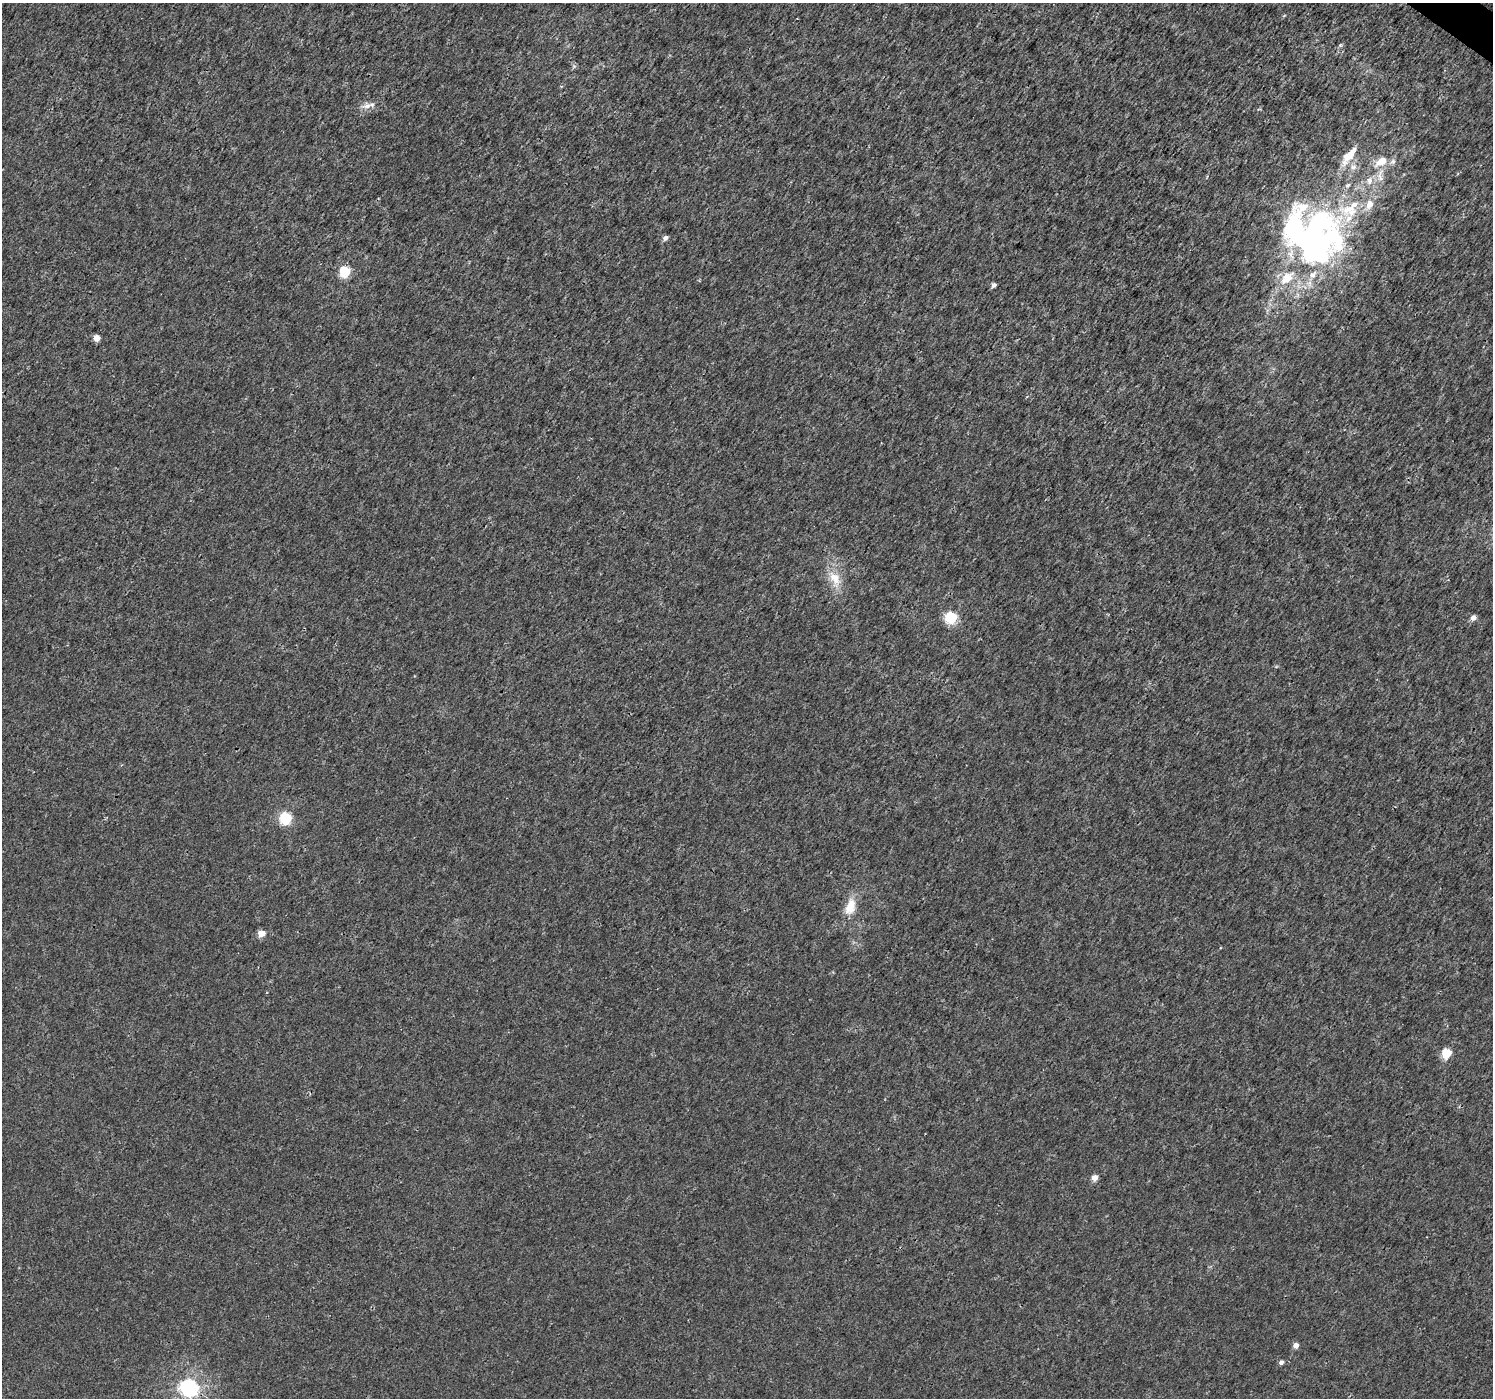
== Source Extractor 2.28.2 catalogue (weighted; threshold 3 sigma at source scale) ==
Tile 10 of 4 x 4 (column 2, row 3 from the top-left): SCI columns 1498-2988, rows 1642-3037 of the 5970 x 6010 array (HDU 1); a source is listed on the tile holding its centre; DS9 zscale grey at full resolution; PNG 1495 x 1400 px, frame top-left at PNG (2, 3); no overlay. Shown black and unused: <1% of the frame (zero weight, under 3 of 4 exposures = <1% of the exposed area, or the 3 px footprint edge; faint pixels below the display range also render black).
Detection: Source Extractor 2.28.2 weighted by HDU 2 'WHT'; one run over the whole footprint, this tile lists its part. Background 0.00228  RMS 0.0023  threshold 0.0103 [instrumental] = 3 sigma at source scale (4.5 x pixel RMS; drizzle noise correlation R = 1.50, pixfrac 1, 0.0396/0.0396 arcsec/px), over >= 5 px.
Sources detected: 32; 2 inside a brighter object's white glare — not listed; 4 inside a brighter listed object's ellipse — not listed separately; the other 26 listed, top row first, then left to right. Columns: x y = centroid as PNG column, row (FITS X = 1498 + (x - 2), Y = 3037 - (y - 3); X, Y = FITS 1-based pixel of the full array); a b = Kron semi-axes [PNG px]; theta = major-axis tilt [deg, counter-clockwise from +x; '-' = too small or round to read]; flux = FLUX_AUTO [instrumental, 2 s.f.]
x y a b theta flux
367 106 13 7 28 1.4
1350 154 26 10 48 4.1
1381 161 17 10 30 3.6
1353 167 9 7 32 1.1
1380 177 14 7 -78 1.6
1369 180 11 8 81 1.4
1347 185 8 5 39 0.51
1350 210 31 18 -4 8.3
1294 231 45 25 87 36
665 238 5 4 - 1.3
1315 249 37 27 43 52
344 272 5 5 - 18
1287 278 22 13 44 5
994 285 4 4 - 0.96
97 338 5 4 - 3
835 578 22 13 -53 4.1
951 618 6 5 - 26
1473 618 5 4 - 1.7
285 818 6 6 - 29
850 907 16 10 74 4.7
261 933 5 4 - 4.1
1446 1053 5 5 - 12
1094 1178 5 4 - 2.4
1296 1345 4 4 - 1.8
1281 1362 4 4 - 0.93
189 1388 7 6 - 92